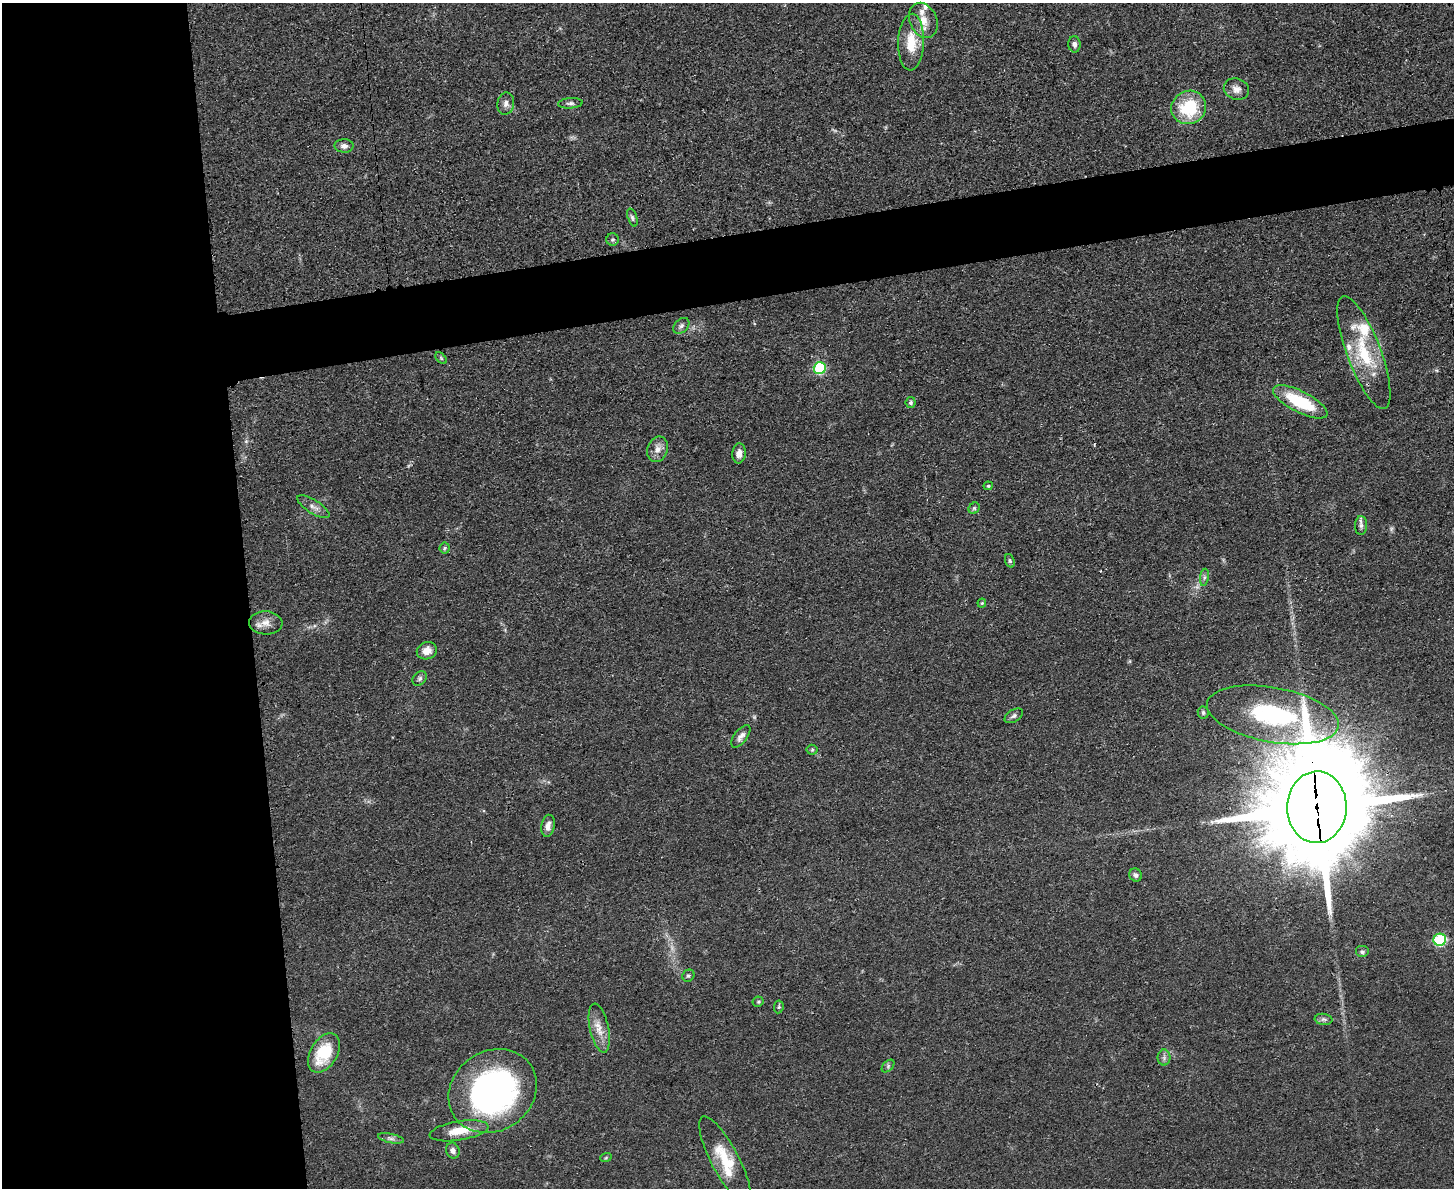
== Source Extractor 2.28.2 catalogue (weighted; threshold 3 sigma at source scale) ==
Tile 7 of 3 x 4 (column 1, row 3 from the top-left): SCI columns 141-1592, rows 1198-2383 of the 4749 x 4766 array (HDU 1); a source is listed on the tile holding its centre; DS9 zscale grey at full resolution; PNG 1456 x 1190 px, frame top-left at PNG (2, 3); each listed source drawn as its Kron ellipse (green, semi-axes under 4 px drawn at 4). Shown black and unused: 22% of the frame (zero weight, under 3 of 4 exposures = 2% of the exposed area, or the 3 px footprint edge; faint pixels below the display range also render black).
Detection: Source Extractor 2.28.2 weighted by HDU 2 'WHT'; one run over the whole footprint, this tile lists its part. Background 0.0456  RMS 0.0053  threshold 0.0238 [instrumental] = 3 sigma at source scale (4.5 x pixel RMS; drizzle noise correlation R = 1.50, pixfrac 1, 0.05/0.05 arcsec/px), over >= 5 px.
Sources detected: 60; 1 too faint to see at this stretch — neither listed nor drawn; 6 inside a brighter listed object's ellipse — not listed separately; the other 53 listed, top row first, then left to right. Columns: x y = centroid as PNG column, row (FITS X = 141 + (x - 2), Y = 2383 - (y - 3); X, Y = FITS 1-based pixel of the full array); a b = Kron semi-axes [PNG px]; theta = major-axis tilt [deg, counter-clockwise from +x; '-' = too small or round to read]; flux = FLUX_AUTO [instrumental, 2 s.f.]
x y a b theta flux
923 20 18 13 -67 7.9
911 42 28 13 88 15
1074 44 8 6 -88 1.9
1236 89 13 10 -19 3.8
570 103 12 5 4 1.6
506 104 11 8 81 2.6
1189 107 18 16 29 28
344 146 9 7 0 2.4
632 218 9 4 -72 1.2
613 239 6 6 - 1.1
681 326 9 6 44 1.7
1364 353 60 17 -69 31
441 358 7 4 -46 0.73
820 368 6 6 - 58
911 402 5 5 - 0.94
1300 402 30 10 -27 29
657 449 13 10 69 4.1
739 453 10 7 85 3.5
988 486 4 4 - 0.59
313 507 18 6 -32 3.2
974 508 6 5 - 0.95
1361 526 9 6 -89 1.8
445 548 5 5 - 0.91
1010 561 7 4 -71 0.9
1204 577 9 4 82 1.2
982 603 4 4 - 0.59
266 623 17 11 -4 5.1
427 651 10 8 19 5.2
420 678 8 6 45 1.3
1203 713 6 5 - 1
1273 715 67 27 -10 67
1014 716 10 6 31 1.6
741 736 13 6 52 2.7
812 750 5 5 - 0.7
1317 807 36 30 88 14000
548 826 11 6 80 3.4
1136 875 7 6 - 1.6
1440 940 6 6 - 55
1362 952 7 6 - 1.3
688 976 6 5 - 1.1
758 1002 5 5 - 0.82
779 1007 6 4 82 0.86
1323 1019 9 5 -6 1.5
599 1028 25 9 -78 6.9
324 1053 21 13 59 21
1164 1058 8 6 -90 1.6
888 1066 7 4 47 1
493 1091 46 40 35 160
459 1131 30 9 9 11
391 1138 13 4 -11 1.7
453 1150 8 6 -70 2.3
606 1157 6 3 20 0.57
725 1160 49 14 -62 19
Overlapping masked pixels (flux is a lower limit): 1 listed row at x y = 1317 807